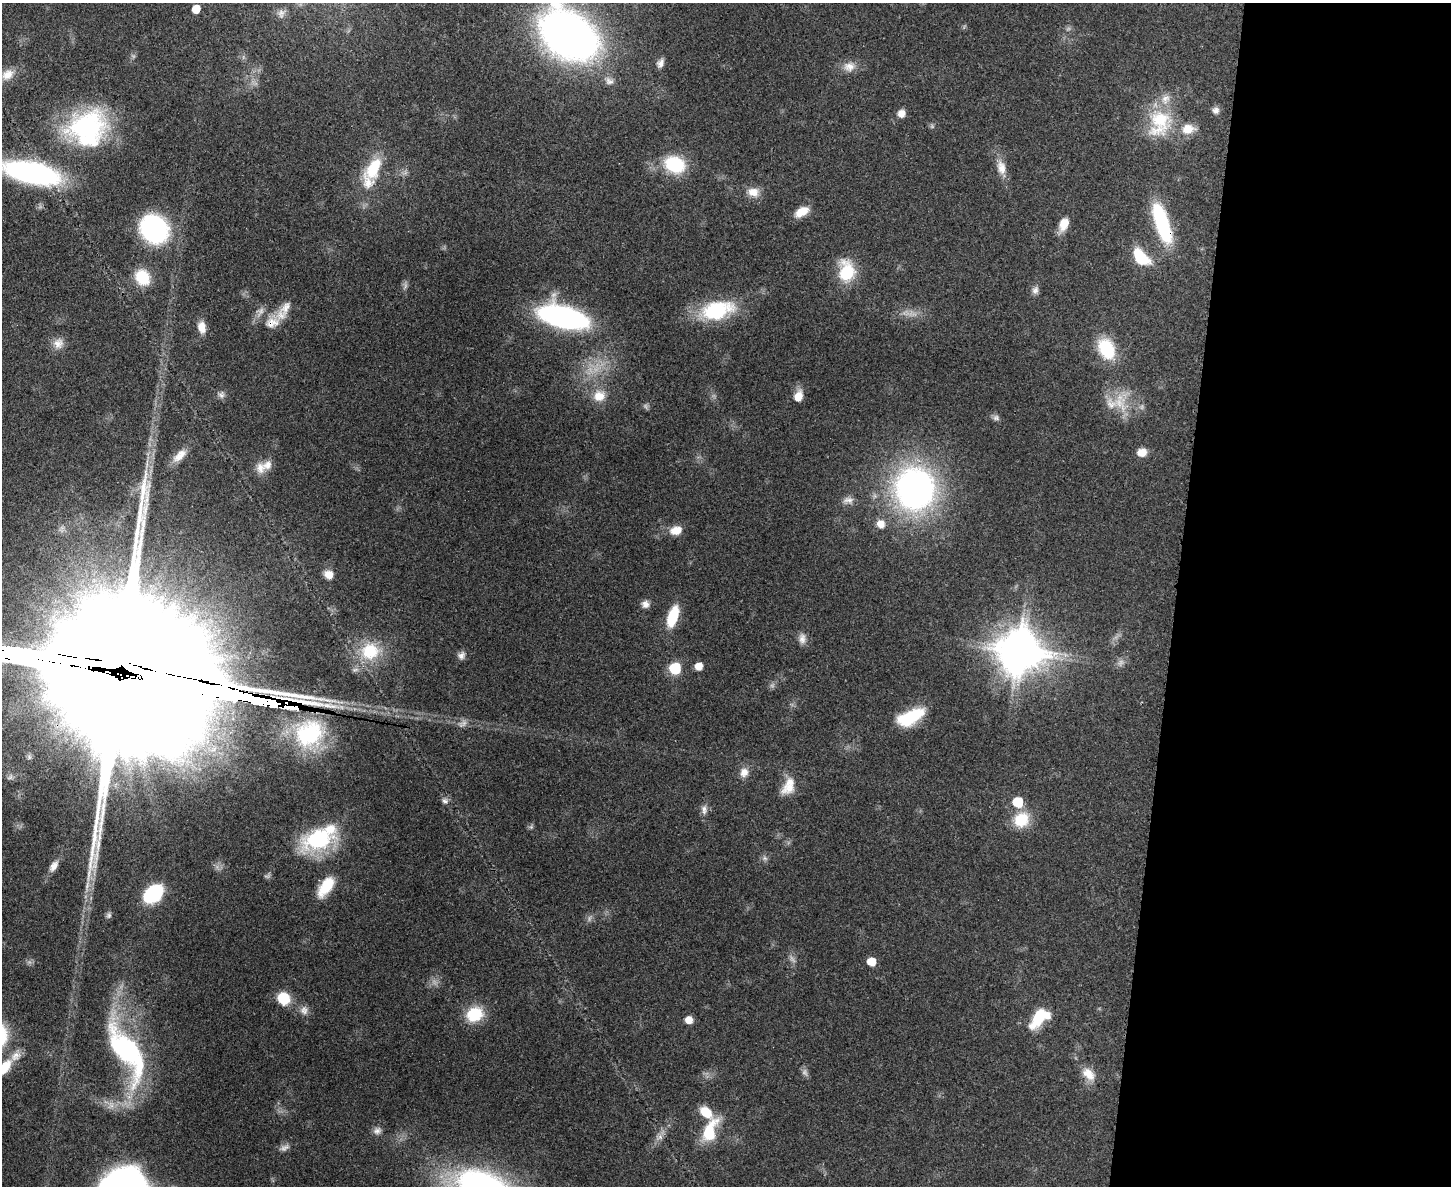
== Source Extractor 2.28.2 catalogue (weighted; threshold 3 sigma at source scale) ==
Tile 9 of 3 x 4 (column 3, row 3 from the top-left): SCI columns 3224-4672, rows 1205-2388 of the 4875 x 4778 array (HDU 1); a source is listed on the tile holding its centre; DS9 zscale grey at full resolution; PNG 1453 x 1188 px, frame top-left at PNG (2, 3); no overlay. Shown black and unused: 19% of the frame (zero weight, under 3 of 4 exposures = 7% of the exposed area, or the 3 px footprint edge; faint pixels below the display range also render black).
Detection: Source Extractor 2.28.2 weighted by HDU 2 'WHT'; one run over the whole footprint, this tile lists its part. Background 0.441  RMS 0.0079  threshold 0.0357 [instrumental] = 3 sigma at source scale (4.5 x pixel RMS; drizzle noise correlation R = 1.50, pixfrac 1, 0.05/0.05 arcsec/px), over >= 5 px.
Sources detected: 95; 5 too faint to see at this stretch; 1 long thin detection or spike segment (spike, bleed or trail) — not listed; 8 inside a brighter listed object's ellipse — not listed separately; the other 81 listed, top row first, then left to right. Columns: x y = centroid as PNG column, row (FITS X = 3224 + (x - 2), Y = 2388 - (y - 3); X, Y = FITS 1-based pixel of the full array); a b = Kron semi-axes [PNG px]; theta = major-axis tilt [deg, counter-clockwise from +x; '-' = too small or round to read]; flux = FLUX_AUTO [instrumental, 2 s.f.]
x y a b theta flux
196 9 7 7 - 8.5
569 35 49 35 -38 520
660 63 11 7 64 3.8
849 67 16 13 -2 8.3
7 74 18 13 31 9.7
609 81 12 8 -29 4.2
1216 110 9 9 - 3.5
901 113 10 9 - 5.1
1159 122 41 27 75 44
87 128 45 41 35 120
1188 129 17 13 7 12
675 164 23 18 -22 44
373 168 31 17 60 32
1001 168 19 11 -76 9.7
31 173 48 17 -12 220
753 192 16 12 -11 8.7
802 212 17 9 28 11
1162 223 46 14 -72 66
1064 224 15 9 68 11
154 229 24 20 -47 150
1141 258 19 12 -46 32
847 272 23 17 -88 34
142 277 19 16 -54 23
405 286 7 4 72 1.9
1035 290 10 8 55 3.4
285 308 23 12 64 11
717 310 43 23 14 53
563 317 38 16 -14 220
272 322 22 15 14 15
202 327 15 10 -79 8.4
58 343 15 13 64 7.5
1106 349 25 17 -63 36
221 395 9 9 - 3.2
599 396 17 16 - 13
798 396 14 10 72 8.3
1120 402 31 16 -73 23
996 418 8 8 - 2.6
1142 452 11 9 9 7.4
179 456 23 10 42 9.8
260 468 16 12 -86 8.3
915 489 43 40 -88 260
848 500 14 8 3 4.7
881 524 11 10 - 6.5
676 530 15 10 16 9.6
328 574 11 10 - 6.9
645 604 10 9 - 4.3
173 606 11 8 -69 5.9
673 616 24 11 71 25
802 639 14 9 90 5
370 651 26 24 13 36
1021 651 13 13 - 3400
461 655 11 9 59 3.8
699 666 8 8 - 6.3
675 668 9 9 - 38
910 717 29 13 25 41
309 733 78 69 40 2000
29 757 8 6 -89 2.3
744 772 13 11 63 6.8
788 786 25 14 63 14
445 801 8 6 -19 2.5
1018 802 9 9 - 25
704 810 13 6 -89 4.1
1021 819 19 17 39 23
319 839 42 24 20 73
54 866 16 8 56 5.6
326 887 27 12 56 23
153 894 17 12 40 72
109 915 8 7 - 2.1
871 962 8 8 - 11
284 998 15 13 -46 19
304 1010 12 10 -82 4.8
474 1014 20 17 25 27
1039 1018 26 13 45 29
689 1020 8 8 - 5.9
127 1051 77 28 -60 120
3 1068 27 12 44 20
1088 1074 20 12 -44 11
377 1131 11 9 25 4
710 1131 32 14 67 28
660 1137 9 6 35 3.6
284 1148 13 8 22 4
Overlapping masked pixels (flux is a lower limit): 3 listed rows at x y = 1162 223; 272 322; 309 733
Isophote crosses this tile's border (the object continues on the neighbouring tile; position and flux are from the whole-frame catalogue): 3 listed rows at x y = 569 35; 31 173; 3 1068